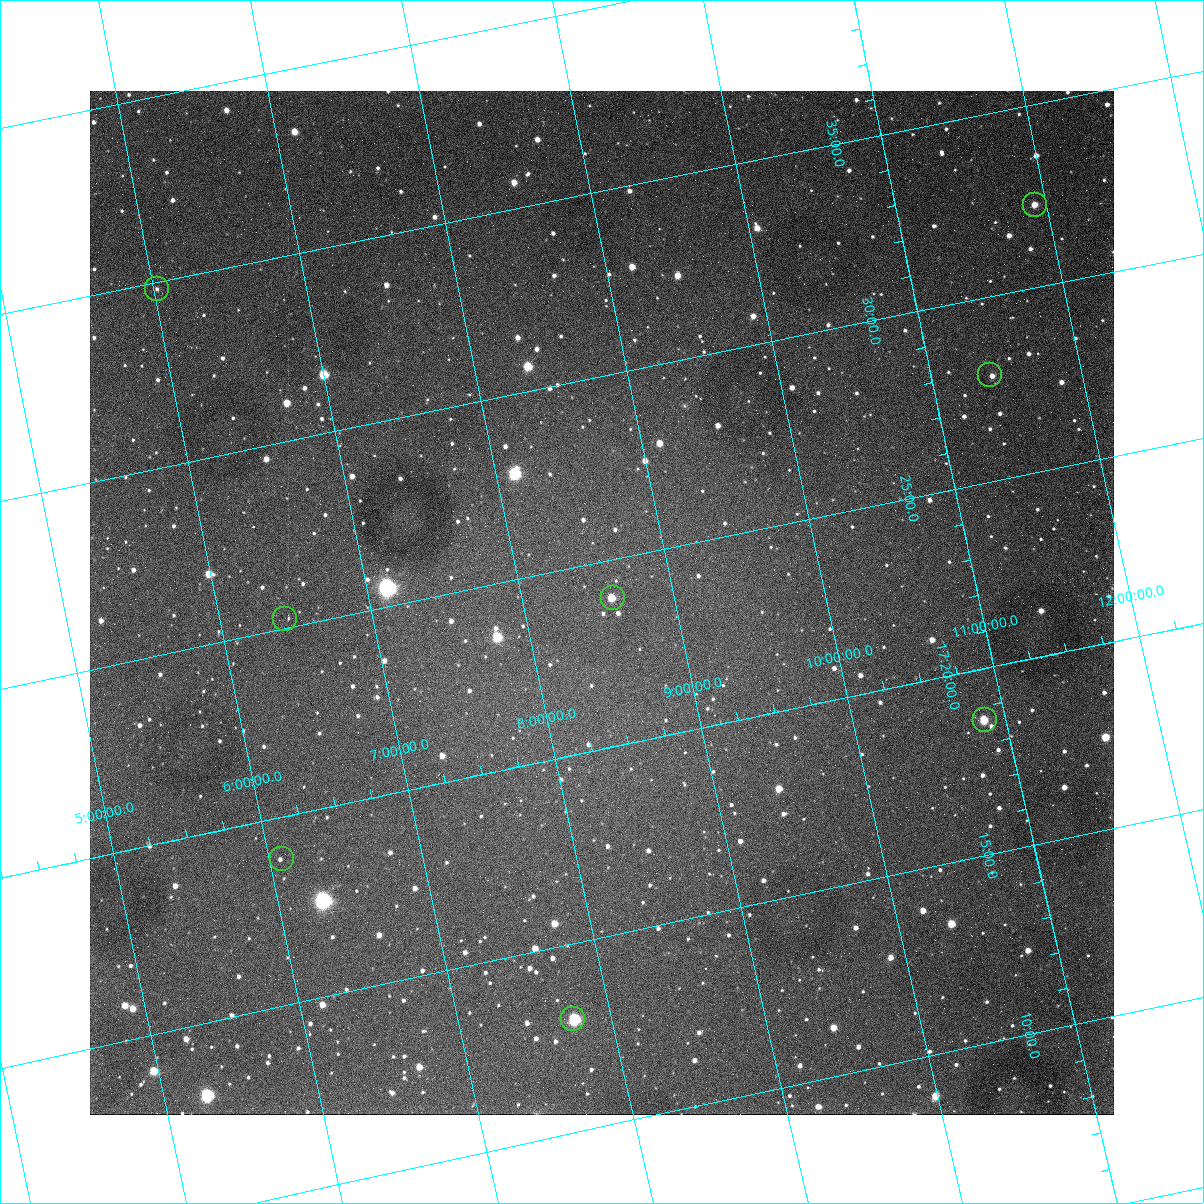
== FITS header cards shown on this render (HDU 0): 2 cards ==
NAXIS1  =                 1024
NAXIS2  =                 1024

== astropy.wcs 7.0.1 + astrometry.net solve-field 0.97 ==
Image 1024 x 1024 px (HDU 0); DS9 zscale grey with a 90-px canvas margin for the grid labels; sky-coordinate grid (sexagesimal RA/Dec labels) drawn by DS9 from the SOLVED WCS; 8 Tycho-2 reference stars matched to detected sources circled (green)
Header WCS: none
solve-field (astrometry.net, Tycho-2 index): SOLVED blind (the file carries no WCS)
Solved WCS: RA---TAN-SIP/DEC--TAN-SIP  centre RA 17:23:54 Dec +08:31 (260.98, +8.52 deg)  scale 24.1 arcsec/px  FOV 411.7' x 415.7'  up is +78 deg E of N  parity normal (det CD < 0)
(file carries no celestial WCS; the grid is the blind solution)
Tycho-2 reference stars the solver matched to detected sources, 8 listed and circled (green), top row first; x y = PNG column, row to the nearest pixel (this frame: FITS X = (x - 90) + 1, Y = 1024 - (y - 91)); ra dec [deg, ICRS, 3 dp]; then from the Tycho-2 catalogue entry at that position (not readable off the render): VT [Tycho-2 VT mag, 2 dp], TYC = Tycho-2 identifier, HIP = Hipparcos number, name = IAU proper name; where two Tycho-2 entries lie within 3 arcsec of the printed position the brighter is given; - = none
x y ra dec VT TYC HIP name
1035 205 263.062 +11.930 6.41 1000-59-1 85826 -
157 289 263.702 +6.024 7.46 426-1127-1 86024 -
990 375 261.968 +11.391 7.14 999-2204-1 85463 -
613 598 260.993 +8.605 7.39 991-1084-1 85143 -
285 619 261.311 +6.429 7.83 413-496-1 85251 -
985 720 259.654 +10.864 5.20 982-2322-1 84671 -
282 859 259.720 +6.085 6.56 412-1246-1 84704 -
573 1019 258.247 +7.749 6.92 977-1387-1 84230 -